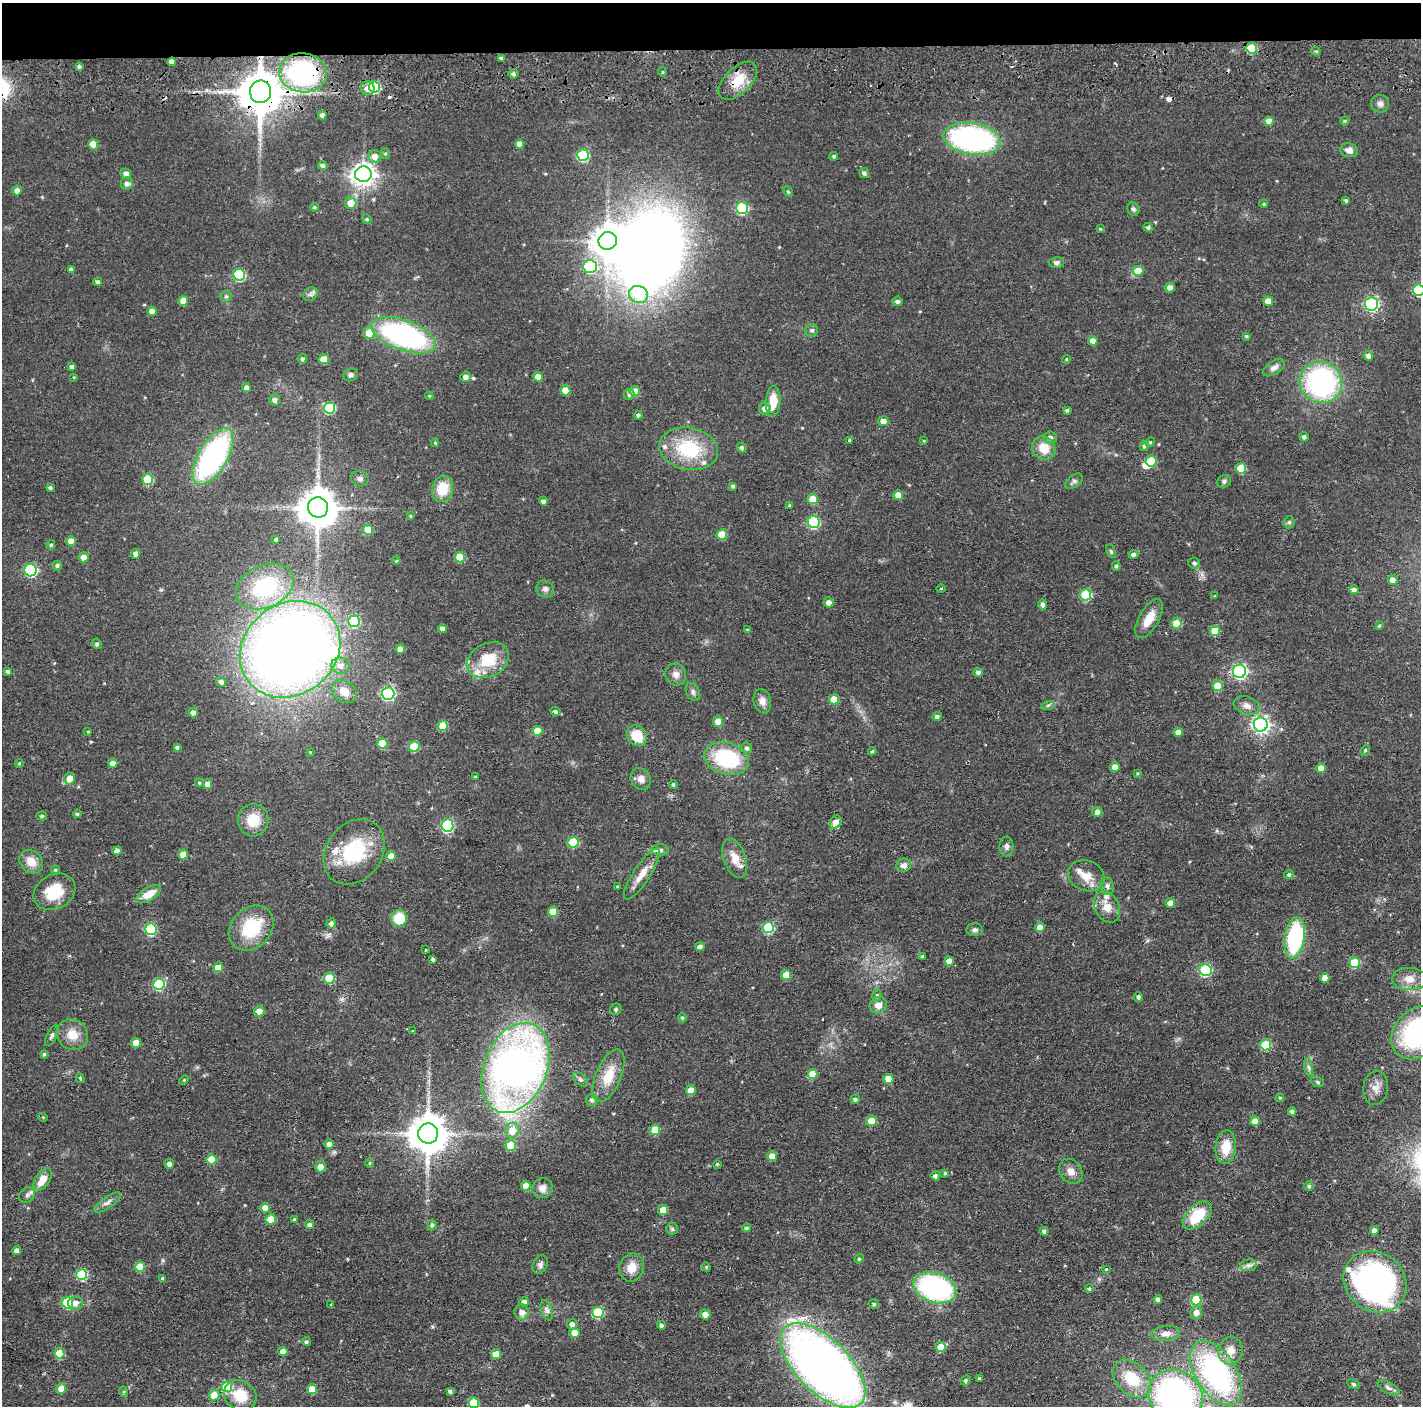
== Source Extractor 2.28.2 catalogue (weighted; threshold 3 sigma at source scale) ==
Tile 2 of 3 x 3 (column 2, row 1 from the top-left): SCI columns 1423-2841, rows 2900-4303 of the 4264 x 4394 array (HDU 1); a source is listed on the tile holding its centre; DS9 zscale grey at full resolution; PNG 1423 x 1408 px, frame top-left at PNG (2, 3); each listed source drawn as its Kron ellipse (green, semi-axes under 4 px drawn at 4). Shown black and unused: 3% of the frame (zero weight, under 2 of 3 exposures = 3% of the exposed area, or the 3 px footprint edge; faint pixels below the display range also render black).
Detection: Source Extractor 2.28.2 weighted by HDU 2 'WHT'; one run over the whole footprint, this tile lists its part. Background 0.0456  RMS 0.0065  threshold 0.0294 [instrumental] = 3 sigma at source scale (4.5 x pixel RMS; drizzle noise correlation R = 1.50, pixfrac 1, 0.05/0.05 arcsec/px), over >= 5 px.
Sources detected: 372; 3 inside a brighter object's white glare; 4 cosmic-ray / hot-pixel residue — neither listed nor drawn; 12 inside a brighter listed object's ellipse — not listed separately; the other 353 listed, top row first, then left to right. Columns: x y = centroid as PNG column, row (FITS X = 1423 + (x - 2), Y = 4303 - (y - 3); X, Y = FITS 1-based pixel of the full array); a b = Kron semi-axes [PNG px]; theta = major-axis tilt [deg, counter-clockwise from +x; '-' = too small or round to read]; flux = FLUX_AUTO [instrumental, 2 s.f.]
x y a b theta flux
1252 48 5 5 - 31
1316 51 4 4 - 0.8
502 58 4 4 - 1.6
172 62 4 4 - 4.7
79 66 4 4 - 1.7
663 72 5 3 - 0.78
303 73 24 19 -6 100
513 74 5 5 - 1.6
738 81 24 13 45 15
374 87 5 5 - 46
368 88 7 7 - 4.9
260 92 11 10 - 2800
1380 104 9 9 - 2.7
322 115 4 4 - 2.9
1269 121 5 4 - 5.4
1345 121 4 4 - 0.7
972 139 29 15 -9 140
93 144 5 5 - 12
520 144 4 4 - 5
1349 150 9 7 -13 3.4
385 153 5 4 - 0.91
583 155 6 5 - 49
375 156 6 6 - 5.1
834 156 4 4 - 1.1
323 165 5 4 - 1.7
864 173 5 5 - 1.8
126 174 5 5 - 4
363 174 8 7 - 510
127 183 6 6 - 2.4
17 190 5 5 - 3.8
788 192 5 4 - 0.94
1346 200 4 3 - 1.2
351 203 6 5 - 11
1264 204 4 3 - 0.83
314 207 4 3 - 0.84
742 208 6 6 - 61
1133 209 7 5 -60 1.5
367 219 5 4 - 0.88
1148 227 5 4 - 1.3
1100 229 4 3 - 0.7
608 241 9 8 - 970
1057 262 7 5 1 1.9
590 266 7 6 - 63
71 269 4 4 - 2
1138 271 5 5 - 12
239 275 6 6 - 49
98 282 4 4 - 1.6
1170 288 5 4 - 3.6
1419 290 6 5 - 49
310 294 7 6 - 1.9
638 294 9 8 - 21
226 296 6 5 - 1.2
183 301 5 5 - 9.9
897 301 5 5 - 1.9
1268 301 5 4 - 8.2
1371 304 7 6 - 120
152 311 4 4 - 4.1
812 330 6 6 - 1.7
369 333 6 6 - 9.8
404 335 34 15 -20 130
1247 336 4 3 - 0.79
1093 341 5 5 - 4.2
1368 356 4 4 - 2.8
302 359 5 4 - 1.4
324 359 5 5 - 8.4
1066 359 4 3 - 0.69
72 366 4 4 - 1.7
1274 368 12 6 31 3.2
351 375 7 6 - 1.8
74 377 4 3 - 0.59
465 377 5 5 - 3.4
538 377 5 4 - 7.4
1321 382 21 20 - 120
246 387 4 4 - 2.6
565 390 5 5 - 7.6
635 391 5 5 - 7.8
629 395 5 5 - 1.4
429 396 4 4 - 0.73
274 400 5 5 - 2.4
773 401 15 7 86 12
329 408 6 5 - 43
765 408 6 5 - 3.7
1067 410 3 3 - 1
638 415 4 4 - 1.5
883 421 5 5 - 4.4
1050 437 6 6 - 2.6
1304 437 5 4 - 1.4
849 441 3 3 - 2.3
924 441 4 3 - 0.57
1150 442 5 4 - 0.83
435 443 4 4 - 0.69
1144 446 5 4 - 1.3
742 447 5 4 - 1.6
1044 448 12 11 - 12
689 449 29 21 -11 38
213 457 32 14 59 130
1151 461 5 5 - 24
1241 468 5 5 - 20
148 479 5 5 - 26
360 479 9 7 -18 2.3
1074 481 10 6 37 1.8
1224 481 7 6 - 1.8
733 486 4 3 - 1.3
50 488 4 3 - 1.4
442 489 13 10 76 16
898 495 5 5 - 8.4
813 499 5 5 - 14
543 501 4 4 - 2.1
790 505 4 4 - 0.82
318 507 10 10 - 1800
410 516 4 3 - 0.71
814 522 6 6 - 58
1289 522 6 5 - 1.3
368 530 5 5 - 10
722 534 5 5 - 15
276 539 4 3 - 1.2
71 541 5 4 - 7.3
51 545 4 4 - 1
1111 551 7 4 -65 1
136 554 5 4 - 3
1133 554 5 4 - 2
84 557 5 5 - 5.1
460 557 5 5 - 20
396 561 4 3 - 0.68
1194 563 6 5 - 1.8
57 565 5 4 - 1.4
1116 566 4 4 - 1.1
30 570 6 6 - 80
1393 580 5 4 - 4.9
265 586 30 21 24 54
941 588 4 3 - 0.61
545 589 9 8 - 2.3
1354 590 5 4 - 2.4
1086 595 5 5 - 41
1215 596 3 3 - 0.56
829 602 5 5 - 3.6
1043 604 5 4 - 2.2
1149 619 22 9 60 10
354 621 5 5 - 38
1176 623 5 5 - 12
1379 626 4 3 - 0.66
442 628 4 4 - 2.4
747 629 4 2 - 0.43
1215 631 5 5 - 17
97 644 5 5 - 1.2
290 649 53 45 38 850
400 649 4 4 - 3.6
488 660 22 16 27 22
340 666 9 8 - 4.6
8 671 4 3 - 1.8
1239 671 6 6 - 150
978 672 5 4 - 2
676 674 11 10 - 3.8
221 682 5 4 - 2.4
1217 686 5 5 - 13
344 692 13 10 -36 7
693 692 9 6 -65 2.2
388 694 6 6 - 120
834 699 5 5 - 12
762 701 12 8 -76 4.2
1048 705 6 4 19 1.1
1247 706 13 8 -19 4
555 711 5 4 - 1.4
193 712 5 4 - 3.1
937 716 4 4 - 2.1
718 722 5 5 - 7.9
1261 724 7 7 - 210
443 726 5 5 - 18
88 731 3 3 - 0.56
537 731 5 5 - 16
1178 732 4 4 - 4.5
637 736 11 9 -50 16
382 743 5 5 - 16
177 747 4 4 - 1.3
414 747 5 5 - 24
747 748 5 5 - 1.5
1365 750 5 4 - 1
872 751 4 4 - 0.93
310 752 4 4 - 0.57
727 758 23 16 -16 49
19 763 4 4 - 0.62
113 763 5 4 - 3.6
1115 767 5 4 - 7.3
1321 768 5 4 - 5.8
1137 773 4 3 - 0.64
476 777 4 4 - 0.83
69 778 6 5 - 8.3
641 779 11 9 -56 4.1
199 783 4 3 - 0.77
208 784 5 4 - 4.6
673 784 4 3 - 0.99
1097 812 5 5 - 2.6
77 814 4 4 - 1.3
42 816 5 4 - 1.3
253 820 16 15 - 14
836 822 7 5 59 6.1
447 825 6 6 - 70
573 842 5 5 - 28
1007 846 10 7 90 2.5
660 850 8 6 2 2.1
117 851 4 4 - 3.4
354 852 35 27 53 42
183 854 5 5 - 6.9
391 856 5 5 - 10
735 858 20 11 -71 8.9
31 862 13 10 -46 7.3
904 865 7 6 - 3.9
55 870 4 4 - 0.83
642 874 30 8 57 8.4
1289 875 5 4 - 1.5
1086 876 19 15 -21 10
617 886 3 3 - 0.52
1107 886 9 6 -79 2.5
54 892 22 17 28 19
149 894 13 6 30 9.2
1170 903 5 4 - 4.7
1107 907 16 12 -63 8
553 912 5 5 - 16
399 918 8 8 - 19
331 923 5 5 - 1.8
1040 927 5 5 - 5.8
251 928 25 19 46 31
768 928 5 5 - 47
151 929 6 5 - 43
975 930 8 6 5 1.9
1295 938 21 10 82 61
700 947 4 4 - 2.6
425 950 3 2 - 0.72
922 956 3 3 - 0.91
433 959 3 3 - 1.5
949 961 5 5 - 4.4
1355 963 5 5 - 22
218 967 5 4 - 10
1205 970 6 6 - 59
786 975 5 5 - 13
329 978 5 5 - 30
1325 978 5 4 - 7.7
1409 979 17 11 -2 7.5
159 984 5 5 - 49
877 995 5 4 - 1.1
1138 997 5 4 - 1.7
878 1005 9 8 - 5
616 1009 6 5 - 1.2
259 1011 5 5 - 8.4
682 1018 4 3 - 0.92
412 1031 3 3 - 0.56
1417 1033 29 22 47 92
52 1035 11 5 65 1.7
72 1035 16 15 - 10
136 1043 5 5 - 9.1
1266 1045 5 5 - 31
44 1054 4 3 - 0.97
1309 1067 9 4 -80 1.7
515 1068 47 31 67 410
813 1074 5 4 - 12
608 1076 28 12 67 15
80 1078 5 3 - 0.78
580 1079 8 5 -40 1.7
888 1079 5 5 - 9.8
184 1080 5 3 - 0.73
1317 1082 6 5 - 1.1
1376 1088 17 12 82 5.8
691 1090 5 5 - 8.5
1280 1098 4 4 - 0.76
855 1099 4 4 - 1.5
592 1100 6 5 - 1.7
1292 1112 4 4 - 1.7
43 1117 5 3 - 0.54
871 1121 5 5 - 13
1255 1121 5 4 - 5.8
512 1130 7 7 - 9.9
655 1130 5 5 - 17
428 1133 10 10 - 1800
329 1144 5 4 - 3
511 1146 5 5 - 22
1226 1147 17 10 85 13
772 1156 5 4 - 8
212 1160 5 5 - 17
369 1163 4 3 - 0.71
169 1164 5 4 - 2.8
717 1164 4 4 - 0.66
320 1167 5 5 - 5.9
1071 1171 13 11 -51 5
945 1173 3 3 - 0.81
935 1176 5 4 - 1.8
43 1179 12 7 57 9.7
526 1186 5 4 - 6.3
1309 1186 4 4 - 1.2
542 1188 10 9 - 3.9
27 1195 8 6 44 2
107 1202 15 5 35 2.8
265 1208 5 5 - 6.4
663 1210 5 5 - 9.2
1197 1215 17 10 43 22
271 1219 5 5 - 14
295 1220 4 4 - 1.2
310 1224 4 4 - 1.7
432 1225 5 5 - 1.5
747 1228 4 4 - 1.2
672 1229 6 6 - 1.3
1374 1230 4 4 - 4
1044 1231 4 4 - 1.7
17 1251 4 4 - 3.7
859 1259 5 4 - 0.78
540 1265 9 7 65 2.3
1248 1265 8 6 7 2.2
140 1267 5 5 - 13
632 1267 14 12 71 8.8
706 1267 4 4 - 0.81
1106 1269 3 3 - 0.55
82 1274 5 5 - 38
162 1278 4 3 - 0.69
1375 1282 33 29 -40 200
935 1288 22 15 -18 110
1089 1289 4 3 - 1.2
1158 1299 4 4 - 2.6
1196 1300 5 5 - 30
524 1302 5 5 - 4.4
68 1303 6 5 - 41
76 1303 7 7 - 3.9
331 1304 4 2 - 0.42
874 1304 5 5 - 1.4
547 1310 11 5 -71 2.2
522 1312 7 7 - 4.3
598 1312 5 5 - 35
1196 1313 6 6 - 5.3
705 1315 5 5 - 6.6
572 1324 5 5 - 3.4
661 1325 4 4 - 1.9
575 1333 5 5 - 9.1
1166 1333 14 7 6 4.7
306 1342 5 4 - 1.3
941 1347 5 5 - 15
283 1351 4 4 - 4.7
1231 1351 14 12 81 7.9
59 1353 5 5 - 17
496 1354 5 5 - 9.9
823 1366 54 26 -45 510
1216 1373 36 20 -57 130
979 1378 3 3 - 0.78
1132 1379 22 15 -45 22
966 1380 5 5 - 1.2
1353 1384 6 4 -28 0.94
227 1387 5 5 - 28
1389 1388 12 5 -29 2.3
61 1389 5 4 - 9
312 1389 5 5 - 11
450 1391 4 4 - 1.7
124 1392 5 3 - 0.68
214 1395 5 5 - 13
240 1395 17 14 -30 17
1175 1395 28 25 -36 190
474 1403 5 5 - 24
Overlapping masked pixels (flux is a lower limit): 5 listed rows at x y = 1252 48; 303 73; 738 81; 260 92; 388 694
Isophote crosses this tile's border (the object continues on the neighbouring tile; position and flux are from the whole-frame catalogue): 4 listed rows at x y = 1419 290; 1417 1033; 1175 1395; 474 1403